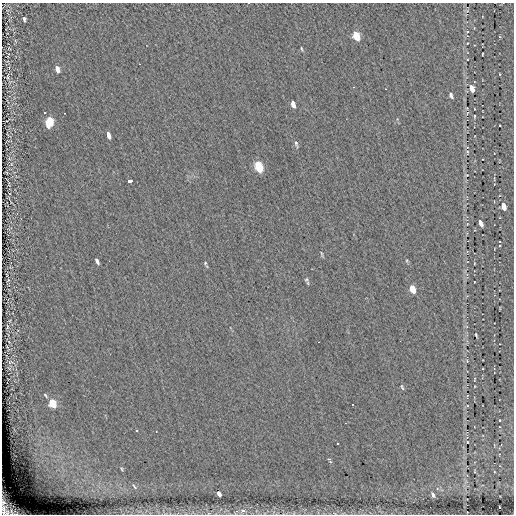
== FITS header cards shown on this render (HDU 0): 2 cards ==
NAXIS1  =                  512 / length of data axis 1
NAXIS2  =                  512 / length of data axis 2

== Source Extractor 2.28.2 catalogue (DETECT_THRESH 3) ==
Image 512 x 512 px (HDU 0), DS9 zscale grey, 1 PNG px = 1 image px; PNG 516 x 516 px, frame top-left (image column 1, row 512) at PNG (2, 3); no overlay
Background -0.0405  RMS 3.9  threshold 11.8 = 3 sigma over >= 5 px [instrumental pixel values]
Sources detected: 60; all 60 listed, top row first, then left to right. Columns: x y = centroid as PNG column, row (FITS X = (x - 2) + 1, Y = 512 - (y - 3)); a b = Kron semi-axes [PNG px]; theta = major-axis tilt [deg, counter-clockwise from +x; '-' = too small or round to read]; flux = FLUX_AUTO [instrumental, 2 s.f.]
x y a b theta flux
24 19 5 3 - 590
467 31 5 3 - 250
356 36 7 4 -65 11000
467 43 5 4 - 250
301 49 5 3 - 300
482 54 3 2 - 220
467 60 4 3 - 200
139 64 2 2 - 160
57 69 6 4 -75 2300
500 74 3 2 - 190
8 77 5 3 - 210
353 87 2 2 - 220
472 88 7 4 -69 2700
451 95 8 4 -68 820
293 104 7 4 -72 1500
467 108 3 3 - 180
467 113 6 4 71 340
474 116 4 3 - 290
50 121 8 5 81 13000
500 125 3 2 - 200
108 135 7 3 -74 1500
296 143 10 4 -76 560
467 152 8 6 -81 740
259 167 9 5 -67 7900
467 175 4 2 - 220
130 181 4 3 - 2400
503 206 7 4 -72 3000
481 223 7 4 -67 1400
322 254 7 3 -71 360
97 261 6 3 -66 840
407 261 5 4 - 300
205 263 5 4 - 330
306 279 7 5 90 480
8 280 5 3 - 220
412 289 7 4 -71 4900
7 326 9 4 -89 420
476 335 5 2 - 290
467 361 6 4 -49 350
10 362 8 5 12 510
475 379 4 3 - 180
402 387 8 3 -69 390
46 395 7 4 -50 390
467 396 4 2 - 180
52 403 7 4 -63 14000
467 406 4 4 - 280
345 423 2 2 - 130
136 430 4 2 - 220
467 442 3 2 - 150
337 443 3 2 - 300
328 459 3 3 - 390
330 462 3 3 - 830
122 469 7 4 -60 390
134 486 10 4 -53 650
219 494 5 3 - 1900
433 495 5 3 - 770
3 502 9 6 -78 1100
499 507 3 2 - 160
5 511 11 9 -57 1800
243 511 7 6 - 1000
12 512 10 6 -15 1400
At the frame edge (FLAGS 8, measured only in part): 3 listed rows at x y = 3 502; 5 511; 12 512